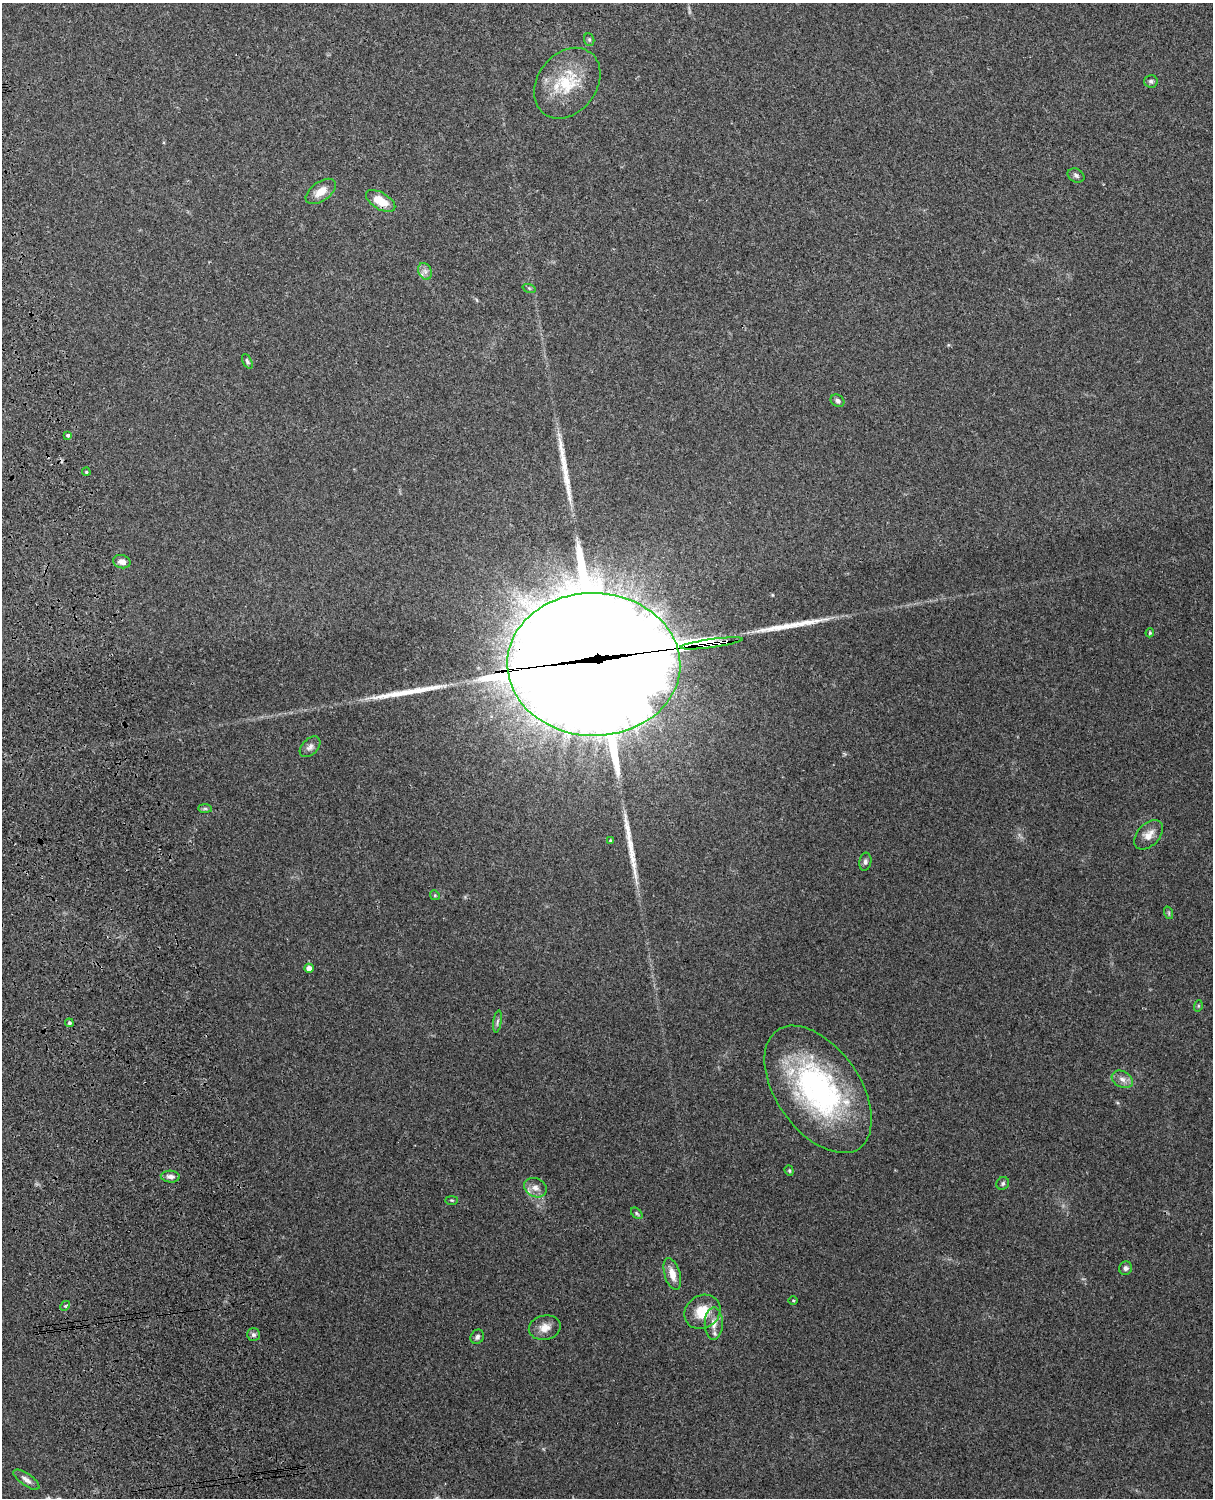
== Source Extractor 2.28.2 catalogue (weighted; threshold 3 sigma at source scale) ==
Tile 7 of 4 x 3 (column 3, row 2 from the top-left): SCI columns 2544-3754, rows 1660-3155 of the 5087 x 4928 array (HDU 1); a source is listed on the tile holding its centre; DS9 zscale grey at full resolution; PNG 1215 x 1500 px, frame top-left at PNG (2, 3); each listed source drawn as its Kron ellipse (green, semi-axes under 4 px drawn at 4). Shown black and unused: <1% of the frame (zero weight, under 3 of 4 exposures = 6% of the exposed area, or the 3 px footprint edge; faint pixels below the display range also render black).
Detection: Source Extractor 2.28.2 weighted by HDU 2 'WHT'; one run over the whole footprint, this tile lists its part. Background 0.257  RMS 0.0089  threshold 0.0401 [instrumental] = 3 sigma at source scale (4.5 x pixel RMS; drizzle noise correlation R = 1.50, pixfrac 1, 0.05/0.05 arcsec/px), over >= 5 px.
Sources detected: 56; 2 inside a brighter object's white glare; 7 long thin detections or spike segments (spike, bleed or trail) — neither listed nor drawn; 2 inside a brighter listed object's ellipse — not listed separately; the other 45 listed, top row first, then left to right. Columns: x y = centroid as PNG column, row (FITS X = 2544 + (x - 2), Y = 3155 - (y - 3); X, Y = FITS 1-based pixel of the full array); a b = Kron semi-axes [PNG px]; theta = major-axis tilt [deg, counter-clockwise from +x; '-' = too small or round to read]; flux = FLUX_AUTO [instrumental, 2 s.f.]
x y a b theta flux
589 40 6 5 - 1.4
1151 81 7 6 - 2
567 83 38 29 52 45
1076 175 9 6 -25 2.5
321 191 17 9 36 10
381 201 16 8 -31 17
425 271 9 6 -69 3.6
529 288 7 4 -19 1.3
247 361 8 4 -62 1.7
837 401 7 5 -32 2.4
68 435 4 3 - 1.6
86 472 4 3 - 1.1
122 562 9 6 -14 5.4
1150 633 4 3 - 1.2
711 643 31 4 8 690
594 664 86 71 -1 30000
310 747 12 8 45 4.2
205 809 7 4 0 1.6
1148 835 17 11 45 8.8
610 841 3 3 - 1.1
865 862 9 6 79 2.5
435 895 5 4 - 1
1169 913 6 4 -72 1.2
309 968 5 4 - 6.2
1198 1006 5 3 - 0.98
497 1022 11 4 81 2.3
69 1023 4 3 - 1.4
1122 1079 11 8 -27 5.3
818 1089 72 42 -55 200
789 1171 5 4 - 1.1
170 1177 9 6 -4 3.9
1003 1183 7 6 - 2
535 1188 12 9 -25 6.5
452 1200 6 3 0 1
637 1213 7 4 -41 1.4
1125 1268 7 6 - 2.6
672 1274 16 7 -73 9
793 1300 5 3 - 0.89
65 1306 5 4 - 1.2
702 1312 19 16 36 19
714 1323 16 9 90 8.3
545 1328 16 12 12 9
253 1335 6 6 - 2.4
477 1337 7 6 - 2.7
26 1480 15 6 -35 4.7
Overlapping masked pixels (flux is a lower limit): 2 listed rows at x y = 711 643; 594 664